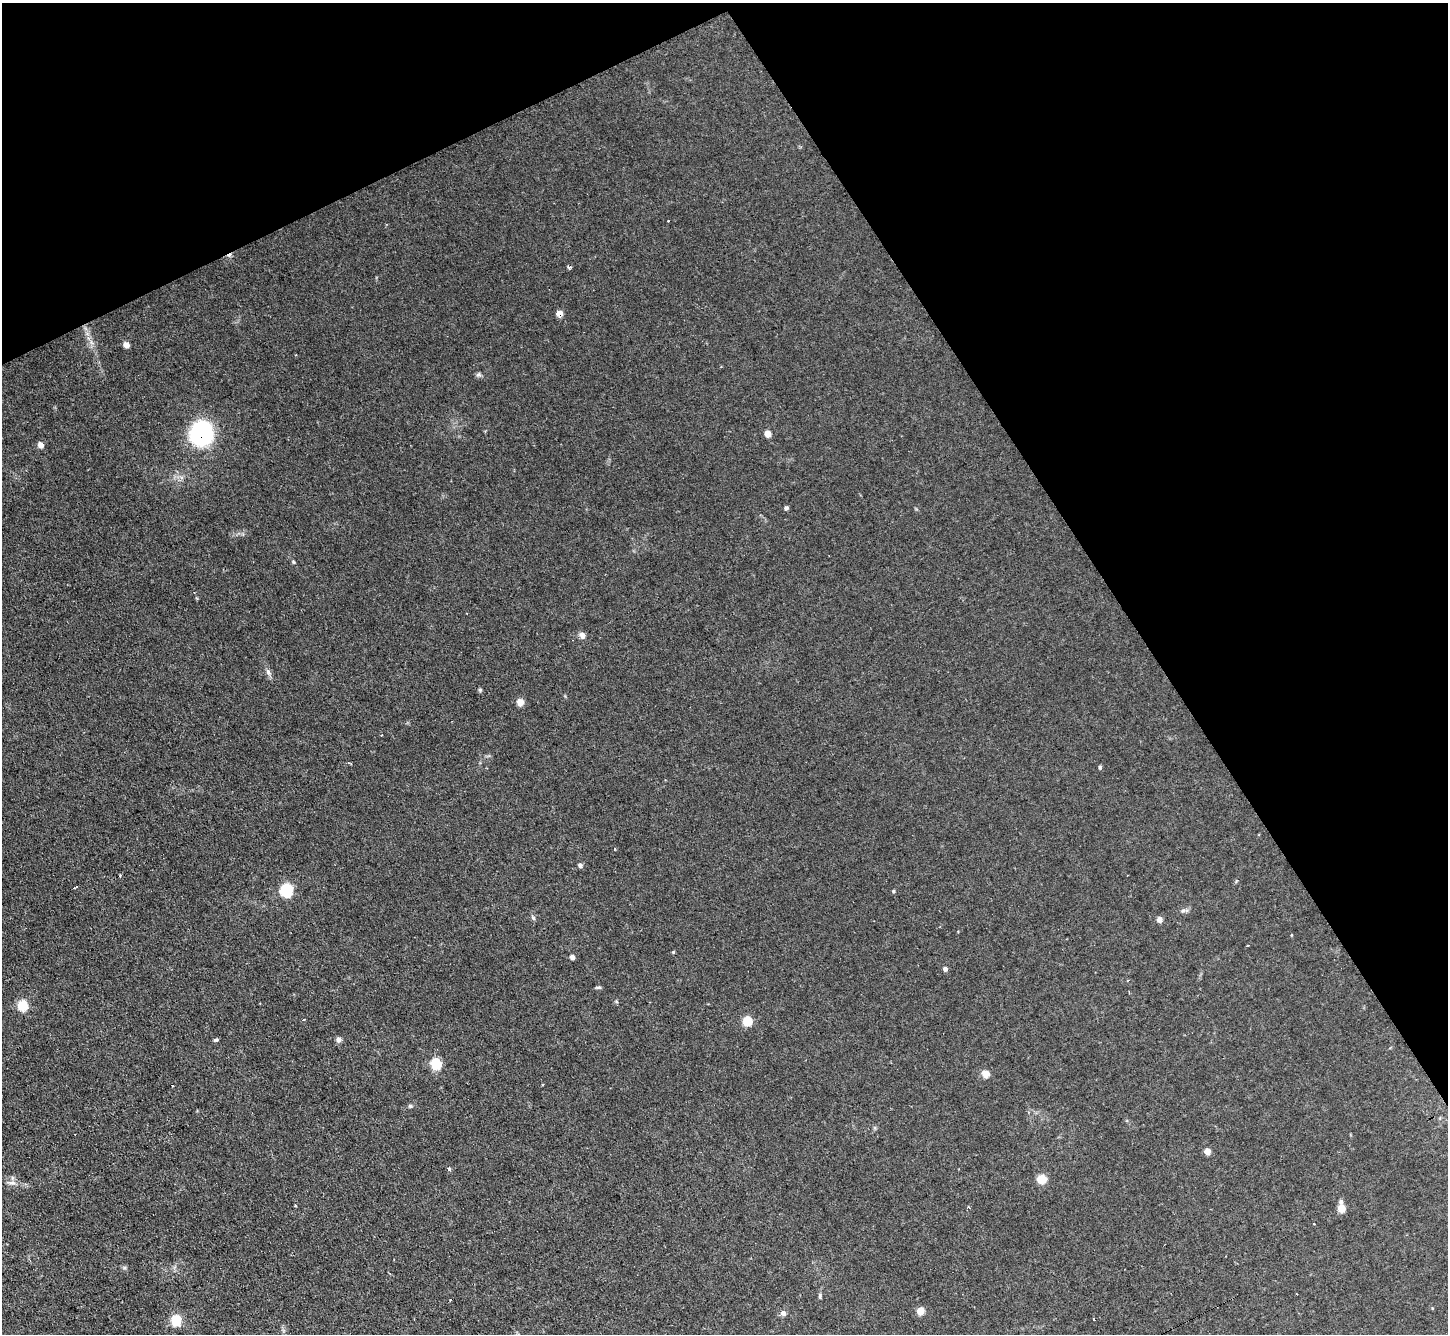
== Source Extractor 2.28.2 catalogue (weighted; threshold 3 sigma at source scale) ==
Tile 3 of 4 x 4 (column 3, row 1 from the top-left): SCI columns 2892-4337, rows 4149-5480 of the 5782 x 5770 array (HDU 1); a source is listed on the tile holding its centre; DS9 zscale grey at full resolution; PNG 1450 x 1336 px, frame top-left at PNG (2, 3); no overlay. Shown black and unused: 28% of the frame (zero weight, under 2 of 3 exposures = <1% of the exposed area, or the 3 px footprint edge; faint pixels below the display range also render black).
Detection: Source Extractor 2.28.2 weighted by HDU 2 'WHT'; one run over the whole footprint, this tile lists its part. Background 0.0986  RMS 0.0077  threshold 0.0349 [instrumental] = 3 sigma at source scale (4.5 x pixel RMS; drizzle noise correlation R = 1.50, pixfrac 1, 0.05/0.05 arcsec/px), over >= 5 px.
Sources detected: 53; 9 cosmic-ray / hot-pixel residue — not listed; the other 44 listed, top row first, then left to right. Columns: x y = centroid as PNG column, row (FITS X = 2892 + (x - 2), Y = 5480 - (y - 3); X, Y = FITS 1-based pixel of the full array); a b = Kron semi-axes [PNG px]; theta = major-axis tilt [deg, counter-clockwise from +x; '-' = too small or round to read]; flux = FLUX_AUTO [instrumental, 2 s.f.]
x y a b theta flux
569 267 4 3 - 1.7
559 313 6 5 - 5.6
126 345 6 5 - 4.3
478 375 7 6 - 1.7
201 433 17 15 72 130
768 434 7 6 - 4.7
41 445 7 6 - 3.3
786 508 4 4 - 1.7
582 635 9 7 -57 3.2
268 672 10 6 -67 2.7
480 690 5 5 - 0.96
520 702 5 5 - 11
381 735 3 2 - 0.55
1100 767 5 4 - 1.2
580 865 6 5 - 2
75 888 5 2 - 1.6
286 890 8 7 - 50
893 891 4 4 - 0.92
1183 911 7 4 1 1.6
533 918 7 5 -62 1.5
1159 920 6 6 - 3.4
1247 946 3 2 - 0.87
673 952 4 4 - 0.7
572 957 5 4 - 3
945 969 5 5 - 2.1
598 987 8 4 8 1.1
22 1005 8 7 - 19
747 1021 6 6 - 22
338 1039 6 5 - 2.9
216 1040 6 4 1 1.1
436 1063 7 6 - 32
985 1074 6 6 - 7.8
410 1106 6 5 - 1.1
1207 1151 5 4 - 11
449 1169 4 3 - 1.9
1042 1179 6 6 - 17
12 1183 9 6 -7 2.9
1341 1202 6 6 - 1.9
1341 1209 7 6 - 9.2
1226 1256 2 2 - 0.41
820 1296 7 4 82 1.4
920 1311 6 5 - 9.7
783 1313 7 6 - 2.9
176 1320 6 5 - 54
Overlapping masked pixels (flux is a lower limit): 2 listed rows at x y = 559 313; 201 433
Unlisted compact peaks at least as high as the median listed source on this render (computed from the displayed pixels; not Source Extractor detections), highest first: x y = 293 562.